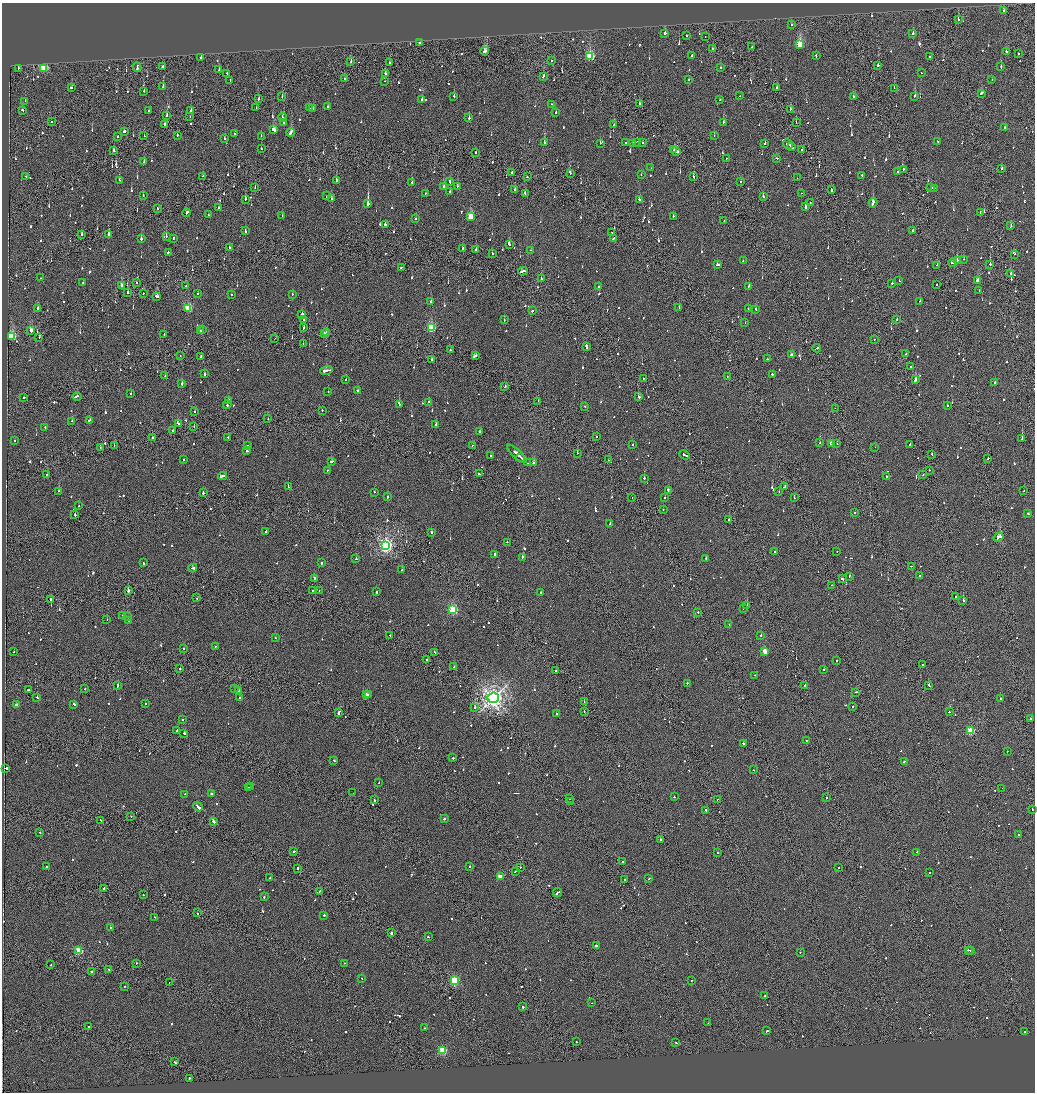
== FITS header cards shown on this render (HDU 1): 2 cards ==
NAXIS1  =                 2065
NAXIS2  =                 2180

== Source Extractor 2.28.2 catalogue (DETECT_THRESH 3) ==
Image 2065 x 2180 px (HDU 1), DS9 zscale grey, zoomed out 1/2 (1 PNG px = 2 x 2 image px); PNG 1037 x 1094 px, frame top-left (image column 1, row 2179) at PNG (2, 3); each listed source drawn as its Kron ellipse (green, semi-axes under 4 px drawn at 4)
Background -0.124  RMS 0.067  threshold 0.2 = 3 sigma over >= 5 px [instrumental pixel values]
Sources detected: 1218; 65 cannot appear on this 1/2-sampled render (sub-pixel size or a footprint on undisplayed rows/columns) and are neither listed nor drawn; of the other 1153, the 500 brightest by FLUX_AUTO listed and drawn (653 fainter detections omitted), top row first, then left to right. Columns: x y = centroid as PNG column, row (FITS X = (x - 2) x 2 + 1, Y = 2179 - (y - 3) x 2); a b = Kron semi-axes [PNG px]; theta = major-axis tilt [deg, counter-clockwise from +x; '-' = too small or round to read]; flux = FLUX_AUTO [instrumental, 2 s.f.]
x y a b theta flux
1004 11 2 2 - 190
958 20 3 2 - 110
791 25 2 2 - 230
665 33 2 2 - 660
913 34 2 2 - 480
686 35 2 2 - 230
705 37 2 1 - 170
419 43 2 2 - 110
800 45 3 3 - 740
752 47 2 2 - 99
712 49 2 1 - 270
485 51 4 2 - 340
1006 51 2 2 - 320
1019 53 2 2 - 95
692 56 2 2 - 590
816 56 3 2 - 88
201 57 2 2 - 100
590 57 3 3 - 1100
930 57 2 2 - 130
552 60 2 2 - 160
351 62 2 2 - 240
390 62 2 2 - 380
878 65 2 2 - 610
137 67 5 1 - 600
162 67 2 2 - 160
721 67 2 2 - 91
1001 67 2 2 - 120
18 68 2 2 - 150
44 68 3 3 - 880
219 70 3 2 - 130
227 73 2 2 - 95
921 73 2 2 - 82
385 74 2 2 - 500
543 76 3 2 - 160
344 79 2 1 - 200
689 79 2 2 - 79
992 79 2 2 - 87
230 81 3 1 - 330
384 81 2 2 - 80
162 87 2 2 - 120
71 88 2 2 - 80
776 88 2 2 - 78
894 88 2 1 - 180
144 91 2 2 - 120
981 93 3 2 - 160
454 96 2 2 - 130
740 96 2 2 - 85
853 96 2 2 - 93
915 96 2 2 - 310
282 97 2 1 - 100
258 99 2 2 - 150
422 99 2 2 - 700
719 100 2 2 - 170
25 101 2 2 - 78
640 103 2 1 - 780
552 104 2 2 - 88
328 106 2 2 - 120
256 108 2 2 - 150
309 108 2 2 - 79
313 108 2 2 - 80
22 110 2 2 - 100
191 110 2 2 - 150
790 110 2 2 - 78
149 111 2 2 - 120
556 112 2 2 - 410
167 115 2 2 - 400
190 116 2 2 - 110
283 117 5 2 - 310
469 118 3 2 - 360
52 122 2 1 - 110
284 122 4 2 - 350
723 122 2 2 - 270
796 122 2 1 - 88
164 124 2 2 - 84
614 125 2 2 - 78
1004 128 2 2 - 250
274 129 3 2 - 1400
124 131 2 2 - 450
291 132 4 2 - 390
234 134 2 2 - 130
177 135 2 2 - 87
117 136 2 2 - 130
144 136 2 2 - 97
261 136 2 2 - 140
714 136 2 1 - 150
224 138 2 2 - 200
937 141 2 2 - 95
637 142 2 2 - 120
544 143 2 2 - 310
600 143 2 2 - 140
625 143 2 2 - 380
642 143 2 2 - 140
632 144 2 2 - 110
765 144 2 2 - 410
788 144 5 2 - 390
792 147 3 2 - 360
261 149 2 2 - 83
802 149 2 2 - 200
674 150 2 2 - 220
114 151 2 2 - 160
675 151 5 2 - 360
475 152 2 2 - 230
726 158 2 1 - 91
777 158 3 2 - 140
144 162 2 2 - 130
651 168 2 2 - 89
1002 168 2 2 - 210
903 169 2 1 - 190
898 172 2 2 - 80
512 173 3 1 - 110
570 173 2 2 - 430
641 175 2 2 - 96
26 176 2 2 - 77
203 176 2 2 - 80
527 176 2 2 - 110
862 176 3 2 - 960
694 177 3 2 - 280
797 178 2 1 - 230
119 180 2 2 - 79
336 180 2 1 - 400
412 182 2 2 - 80
450 182 3 2 - 350
741 182 2 2 - 190
457 186 2 1 - 97
443 187 2 2 - 510
931 187 2 2 - 120
255 188 2 1 - 83
934 188 2 1 - 100
515 190 3 2 - 130
831 190 3 2 - 480
450 192 2 2 - 270
425 193 2 2 - 150
801 193 2 1 - 93
525 194 3 2 - 300
143 196 2 2 - 120
327 196 2 2 - 150
763 197 2 2 - 260
245 199 3 2 - 430
331 199 2 2 - 300
639 200 3 2 - 240
810 203 2 1 - 77
873 203 5 2 - 410
368 204 2 2 - 4600
219 207 2 2 - 110
805 207 3 2 - 190
157 208 2 1 - 490
980 212 2 2 - 110
187 213 4 2 - 210
209 215 2 1 - 81
282 215 2 2 - 83
470 216 3 2 - 360
673 216 2 2 - 130
416 219 2 2 - 97
724 221 2 1 - 200
385 225 2 2 - 320
1011 226 3 2 - 100
913 230 2 2 - 280
245 231 4 2 - 120
612 232 2 1 - 100
82 234 2 2 - 110
109 234 2 2 - 540
166 236 2 2 - 120
173 238 2 2 - 270
141 239 2 2 - 180
613 239 4 2 - 460
509 244 3 2 - 460
229 248 2 2 - 220
462 249 2 2 - 170
476 250 3 2 - 230
531 250 2 1 - 110
168 252 2 2 - 170
492 254 2 2 - 130
1015 254 2 2 - 100
964 259 2 1 - 96
743 260 2 2 - 100
957 260 3 2 - 250
952 263 4 2 - 230
990 264 2 2 - 380
718 265 3 2 - 200
937 265 2 2 - 120
401 267 2 2 - 120
523 271 5 2 - 320
1010 273 2 2 - 89
41 278 2 2 - 110
541 279 2 2 - 260
978 280 3 2 - 180
899 281 2 1 - 160
137 282 2 2 - 96
83 283 2 2 - 97
892 283 2 2 - 170
937 284 2 2 - 240
122 286 3 2 - 280
186 286 2 2 - 80
749 286 2 2 - 310
599 287 2 1 - 230
979 290 2 2 - 100
127 293 2 2 - 400
143 293 2 1 - 160
197 293 2 2 - 85
292 294 2 1 - 80
232 295 2 2 - 78
157 296 4 2 - 210
431 301 2 2 - 96
920 301 2 2 - 110
679 307 2 2 - 130
38 308 3 2 - 350
188 308 3 3 - 790
748 308 2 2 - 110
756 309 3 2 - 120
532 311 2 2 - 210
302 314 2 2 - 130
303 319 2 2 - 150
504 320 2 2 - 89
897 320 2 2 - 140
745 322 2 2 - 87
304 328 2 2 - 170
431 328 3 3 - 1200
203 329 2 2 - 200
31 330 3 2 - 140
200 331 2 1 - 150
326 332 2 2 - 85
324 333 2 1 - 500
164 334 3 2 - 180
12 337 3 3 - 980
39 337 2 2 - 220
275 338 2 1 - 110
874 340 2 1 - 350
303 344 2 1 - 77
586 346 4 2 - 250
817 348 4 2 - 170
451 350 3 2 - 150
906 354 2 1 - 150
792 355 4 2 - 250
180 356 2 1 - 100
475 356 4 1 - 340
201 357 2 2 - 120
431 359 2 2 - 320
767 359 2 2 - 170
911 366 2 1 - 130
326 370 6 2 13 550
204 374 2 2 - 110
772 374 2 1 - 1300
165 376 2 2 - 130
727 377 2 1 - 87
643 378 2 1 - 110
916 379 4 2 - 340
346 380 2 2 - 130
995 382 2 2 - 150
182 384 2 2 - 330
505 386 2 1 - 130
358 390 2 2 - 110
328 392 2 2 - 84
131 394 2 2 - 110
77 396 4 2 - 390
639 396 3 2 - 210
24 397 2 2 - 110
228 400 3 2 - 300
538 401 2 2 - 84
428 402 2 2 - 86
227 404 4 2 - 280
399 405 2 2 - 230
947 405 2 2 - 140
585 407 2 2 - 100
835 408 2 1 - 85
322 410 2 2 - 150
195 412 2 2 - 84
268 419 2 2 - 120
89 420 2 2 - 89
72 421 2 2 - 270
178 424 3 2 - 410
436 425 2 2 - 410
194 426 2 1 - 95
45 427 2 2 - 360
172 431 2 1 - 130
479 431 2 2 - 210
228 437 2 2 - 110
596 437 2 2 - 110
152 438 2 2 - 110
1022 439 2 2 - 500
14 440 2 2 - 84
820 443 2 2 - 140
837 443 2 1 - 100
831 444 3 2 - 180
910 444 2 1 - 380
472 445 2 2 - 110
632 445 2 2 - 140
114 446 2 1 - 93
248 446 2 2 - 150
875 447 2 1 - 110
100 448 2 1 - 92
247 451 2 2 - 600
577 453 2 1 - 180
517 454 13 2 -42 1200
932 454 3 2 - 90
685 455 5 2 - 690
491 456 2 2 - 100
521 457 3 2 - 340
988 458 2 2 - 130
183 460 2 2 - 77
609 460 2 1 - 150
332 461 4 2 - 320
528 463 2 2 - 180
534 463 2 2 - 690
328 470 2 2 - 120
929 470 2 1 - 95
47 474 2 2 - 94
479 474 2 2 - 130
923 475 2 2 - 80
222 476 4 2 - 330
886 476 2 2 - 260
644 478 2 2 - 230
288 487 2 2 - 110
785 487 4 2 - 460
59 491 2 2 - 300
668 491 3 2 - 420
779 491 2 1 - 92
1024 491 2 2 - 86
203 492 3 1 - 180
374 492 2 2 - 110
387 497 2 2 - 190
632 498 2 1 - 440
665 498 2 2 - 120
794 498 2 1 - 300
79 506 2 2 - 100
663 510 2 1 - 130
855 513 2 2 - 77
1028 514 2 2 - 120
75 515 2 2 - 380
729 520 2 2 - 180
610 523 3 2 - 210
266 532 2 2 - 230
431 532 2 2 - 130
999 537 5 2 - 720
507 542 2 2 - 90
386 545 4 4 - 4000
775 552 2 2 - 83
837 552 2 1 - 210
495 554 2 2 - 190
522 557 2 2 - 460
706 558 2 2 - 300
356 559 2 2 - 270
143 563 2 2 - 210
321 563 2 2 - 100
911 566 2 1 - 120
193 568 4 2 - 420
402 570 2 1 - 89
920 575 2 2 - 83
849 577 2 2 - 170
314 578 3 2 - 280
842 579 3 2 - 180
832 585 2 1 - 180
128 590 2 2 - 1200
312 590 2 2 - 90
319 590 2 1 - 160
376 592 2 2 - 170
540 592 2 2 - 130
956 597 3 2 - 160
197 598 2 2 - 85
50 599 2 2 - 140
963 600 2 2 - 530
747 606 2 2 - 1200
743 608 2 2 - 94
453 610 3 3 - 1300
698 612 2 2 - 110
122 616 2 2 - 89
127 617 3 2 - 130
107 620 2 1 - 200
128 620 2 2 - 410
729 624 2 1 - 180
390 635 2 2 - 140
761 636 2 2 - 130
275 638 2 2 - 120
215 646 2 2 - 84
183 648 2 2 - 110
765 651 3 3 - 340
14 652 2 2 - 81
434 652 2 2 - 110
427 659 2 1 - 110
836 661 2 2 - 120
922 665 2 2 - 87
454 667 2 2 - 200
180 669 2 2 - 520
555 670 2 1 - 340
824 670 2 2 - 170
754 675 2 1 - 100
687 683 2 2 - 150
805 685 2 1 - 200
929 685 3 2 - 240
117 686 3 2 - 220
85 689 2 2 - 89
234 689 2 2 - 190
28 690 2 2 - 350
239 691 2 2 - 170
856 692 2 2 - 110
366 694 3 2 - 620
369 694 3 2 - 950
37 697 2 2 - 210
240 698 2 2 - 250
493 698 5 5 - 9800
1001 699 2 2 - 110
584 702 2 1 - 220
74 704 3 2 - 190
145 704 2 2 - 230
16 705 2 2 - 240
853 706 2 2 - 140
475 708 2 2 - 180
584 712 2 1 - 120
949 712 2 2 - 150
338 713 3 2 - 290
556 714 2 2 - 130
1031 718 2 2 - 210
182 720 2 2 - 93
177 731 2 1 - 110
970 731 3 3 - 940
184 733 2 2 - 330
806 741 2 2 - 100
743 743 3 2 - 120
1007 751 2 2 - 170
453 758 2 2 - 180
334 760 2 2 - 100
904 762 3 2 - 180
6 768 4 2 - 370
753 770 2 1 - 200
379 783 2 2 - 77
251 787 3 2 - 280
248 788 2 2 - 200
1002 788 2 1 - 110
353 793 2 1 - 160
185 794 2 2 - 100
211 794 2 2 - 200
674 797 2 1 - 110
827 798 2 2 - 240
569 799 2 1 - 150
717 799 2 2 - 170
374 800 2 2 - 120
570 802 2 1 - 300
198 807 5 2 - 400
1032 809 2 2 - 97
706 810 2 2 - 320
131 816 2 2 - 100
444 819 2 2 - 350
100 820 2 1 - 84
214 822 2 2 - 570
40 832 2 1 - 100
1018 834 2 1 - 88
660 839 2 2 - 170
294 851 2 2 - 170
917 852 2 2 - 250
717 853 2 2 - 100
622 862 2 2 - 630
469 866 2 2 - 320
47 867 2 2 - 93
520 867 2 1 - 110
839 867 2 2 - 140
298 868 2 2 - 570
515 871 3 2 - 490
929 873 2 2 - 150
500 877 3 2 - 330
270 878 2 2 - 100
624 879 2 2 - 100
649 879 2 2 - 120
104 888 2 2 - 210
319 891 2 2 - 140
557 893 4 2 - 410
143 895 2 2 - 82
264 896 2 2 - 120
198 913 2 2 - 110
324 915 2 2 - 430
154 917 2 1 - 84
110 928 2 2 - 480
391 933 2 2 - 460
428 937 2 2 - 91
596 946 2 2 - 1500
968 950 3 2 - 150
79 951 3 3 - 650
971 951 2 2 - 130
800 952 2 2 - 160
137 963 2 1 - 120
344 963 2 2 - 78
51 965 2 1 - 180
109 969 2 2 - 110
92 972 2 2 - 98
362 979 2 2 - 140
454 980 3 3 - 1200
691 980 2 2 - 140
169 982 2 1 - 330
125 986 2 2 - 100
765 996 2 2 - 200
592 1003 2 1 - 87
523 1007 2 2 - 270
708 1023 2 2 - 230
89 1026 2 2 - 130
425 1028 2 1 - 81
767 1031 2 2 - 240
1025 1032 2 2 - 99
576 1042 2 2 - 170
676 1042 3 2 - 150
443 1050 3 3 - 870
174 1062 3 2 - 250
189 1078 2 2 - 210
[653 fainter detections neither listed nor drawn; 65 sub-pixel or undisplayed-footprint detections neither listed nor drawn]